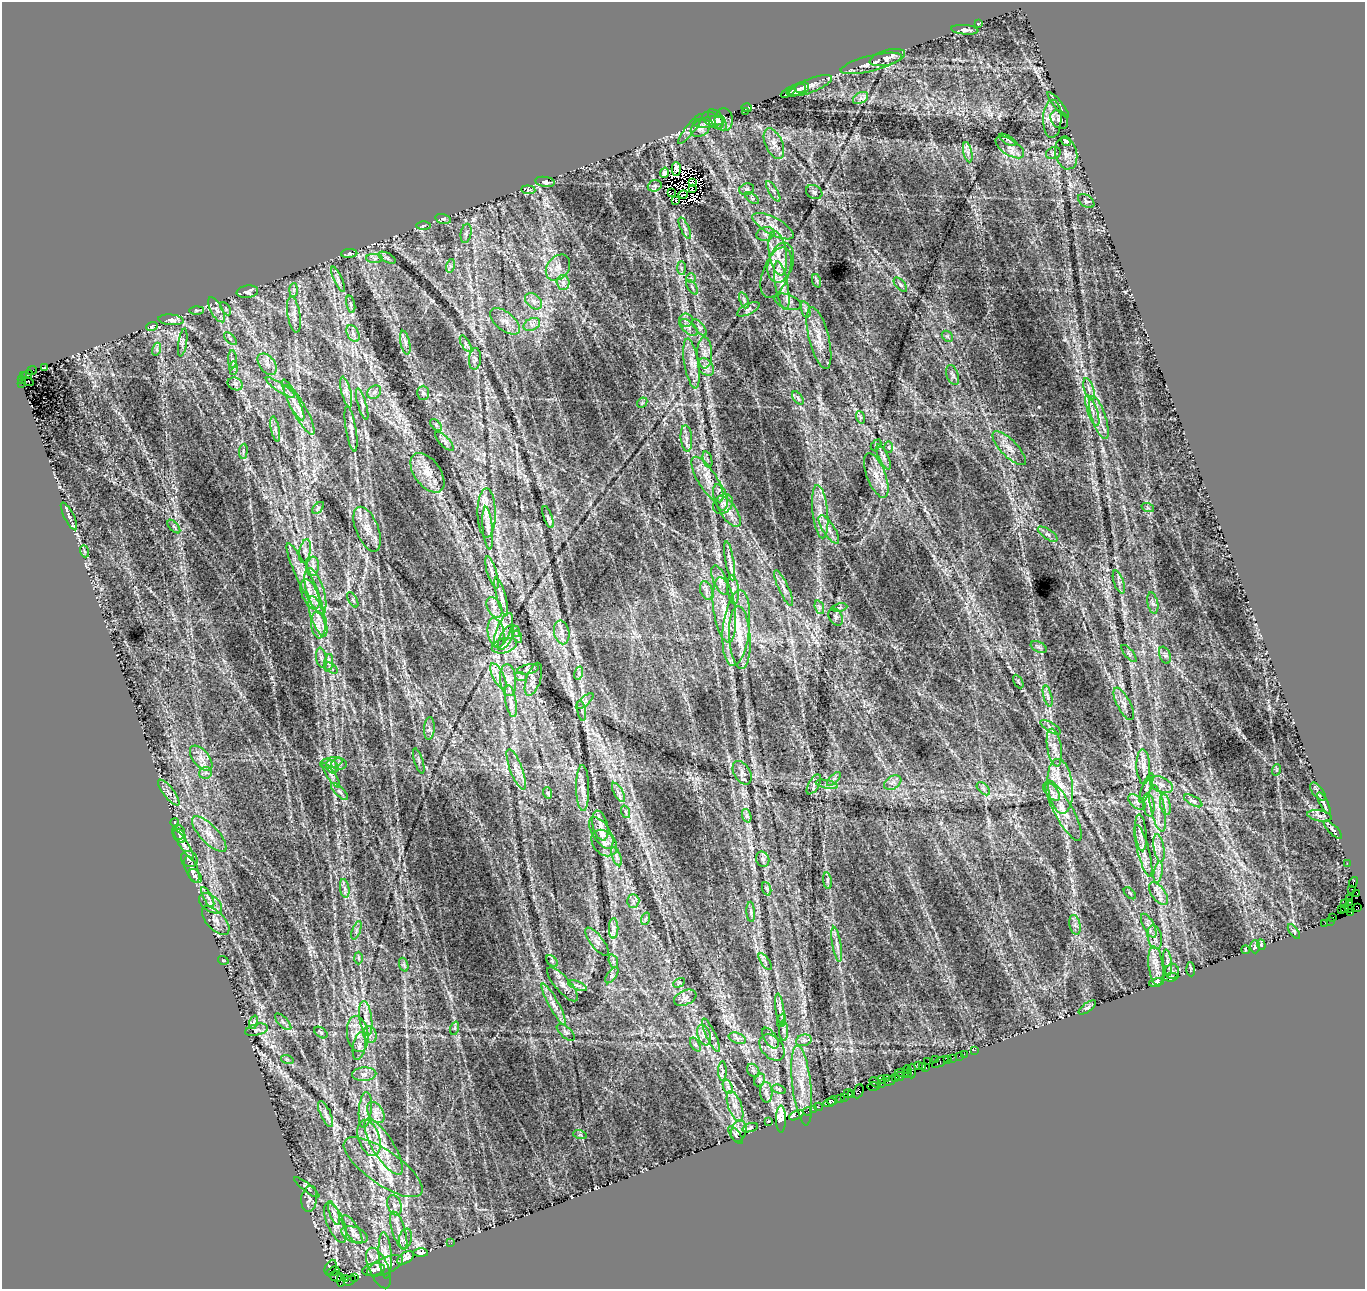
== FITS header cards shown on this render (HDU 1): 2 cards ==
NAXIS1  =                 1363
NAXIS2  =                 1287

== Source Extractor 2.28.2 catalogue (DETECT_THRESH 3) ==
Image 1363 x 1287 px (HDU 1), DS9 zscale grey, 1 PNG px = 1 image px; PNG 1367 x 1291 px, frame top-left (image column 1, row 1287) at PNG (2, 2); each listed source drawn as its Kron ellipse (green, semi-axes under 4 px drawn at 4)
Background 2.15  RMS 0.032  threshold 0.095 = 3 sigma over >= 5 px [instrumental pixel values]
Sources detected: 414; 4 with non-positive FLUX_AUTO (blend fragments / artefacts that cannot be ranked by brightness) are neither listed nor drawn; the other 410 listed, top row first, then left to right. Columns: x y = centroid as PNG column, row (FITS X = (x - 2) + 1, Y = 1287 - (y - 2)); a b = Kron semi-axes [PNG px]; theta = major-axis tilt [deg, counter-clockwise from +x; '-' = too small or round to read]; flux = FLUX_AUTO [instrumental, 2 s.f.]
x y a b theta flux
978 23 3 2 - 1.6
965 30 14 4 -5 10
887 58 18 7 15 18
871 63 31 8 14 25
810 86 23 7 21 15
802 88 7 5 6 4.9
796 90 10 5 22 7.9
788 92 8 2 29 3.2
861 98 8 5 30 7
1058 105 16 4 -52 7.4
747 108 5 2 - 2.8
745 111 3 2 - 0.88
1052 119 19 9 89 21
1059 119 10 8 -52 8.7
713 120 12 7 -30 7.9
717 120 12 6 -51 7.3
724 120 11 9 -87 7.6
708 122 16 5 7 9.7
700 128 10 7 33 9.3
690 129 19 4 52 5.9
1008 140 9 4 -31 4.4
1066 141 6 3 -32 4.6
774 143 16 8 -66 17
1010 147 16 8 -32 15
968 152 10 4 -77 7.4
1053 153 8 5 22 4.9
1066 154 16 11 -76 14
676 169 7 4 -90 0.29
664 173 5 3 - 4.6
545 182 10 5 -8 7.8
692 182 3 2 - 0.83
655 186 7 5 19 4.4
692 189 2 2 - 3.2
747 189 8 5 14 4.5
528 190 7 3 -5 2.9
773 191 11 3 -59 5.4
672 192 3 2 - 2
814 192 8 6 -29 5.9
683 195 5 2 - 1.9
752 198 8 4 -37 3.5
676 201 4 2 - 2.1
1086 201 9 5 -36 4.7
443 219 8 4 -13 4.1
423 226 7 3 0 2.2
773 226 23 8 -28 27
685 228 11 4 -65 6
466 233 10 5 80 5.1
765 234 9 6 15 8.1
349 253 8 4 3 4.2
778 253 22 8 -81 35
374 258 8 4 -1 5.4
387 258 9 4 -28 5.4
781 262 20 12 73 37
450 266 7 4 72 4.6
558 267 14 10 52 16
681 268 7 4 -89 3.7
776 272 26 13 69 36
691 278 5 5 - 3.3
338 279 13 4 -67 7.3
817 281 7 4 -72 3.9
563 283 7 6 - 7.7
900 285 9 4 -49 4.8
782 286 24 6 -80 25
692 287 8 4 -55 4.1
294 290 7 4 88 4.3
247 292 11 6 8 8.6
744 300 8 4 -68 4.5
533 301 10 6 -42 9.8
788 302 14 7 -19 10
351 304 9 3 -77 4.3
226 309 7 4 -59 3.2
748 309 12 5 27 6.3
197 310 7 3 1 2.4
217 310 14 6 -61 9.2
805 310 8 4 -71 4.8
294 314 18 6 -81 14
171 320 12 5 -5 8.8
686 320 7 7 - 6.3
505 321 18 9 -39 19
532 324 9 6 27 8.6
152 326 6 3 20 2.9
700 327 10 4 -50 5.9
689 328 11 6 -42 8.4
353 334 9 5 -62 8
947 336 6 4 -43 3.1
819 338 31 10 -76 35
230 339 8 3 -45 3.1
183 342 14 3 81 5.6
405 343 12 4 -78 6.8
466 344 9 4 -60 4.6
157 349 6 4 72 4.3
704 353 16 7 90 16
232 359 9 4 -88 4.5
475 359 11 6 85 6
267 364 12 7 -52 13
691 364 25 7 -80 25
706 367 9 7 -50 10
44 368 3 2 - 1.5
234 368 7 4 89 4.2
32 371 5 2 - 49
27 375 5 2 - 58
953 375 10 6 -71 5.6
23 376 3 2 - 58
22 379 3 3 - 36
28 382 6 2 -16 93
22 383 2 2 - 61
235 384 8 6 -24 7.1
280 388 17 4 -33 12
1089 389 11 5 -73 8.8
346 392 16 4 -76 10
374 392 7 6 - 5.8
423 393 7 5 88 4.2
798 398 8 4 -55 4.2
293 400 22 5 -64 20
642 403 6 4 45 3
362 404 16 4 -73 7
299 410 28 7 -60 27
1092 410 16 5 -71 14
860 417 6 4 -71 2.8
1099 417 22 7 -71 24
436 425 7 4 -46 3.9
275 429 13 2 -79 4.9
351 429 23 5 -81 10
686 438 13 5 -85 12
445 441 12 5 -46 7.2
876 445 6 3 45 2.3
889 447 6 4 -88 3.1
1009 448 22 8 -46 23
243 451 7 3 83 3.4
884 457 13 5 -65 7.4
707 460 8 3 -71 4.3
427 473 22 13 -54 33
876 475 23 9 -68 28
707 480 26 9 -58 35
720 497 13 6 -74 13
723 504 11 8 45 11
318 508 7 3 45 2.8
1148 508 6 4 -19 2.8
728 511 18 8 -55 21
820 512 27 7 -84 34
487 513 24 9 -90 29
69 516 15 5 -63 8.1
548 517 12 4 -70 6
174 527 8 3 -48 3.7
488 528 21 5 -85 13
367 529 24 11 -68 27
829 529 16 6 -57 14
1048 534 11 5 -34 7
84 551 6 3 -71 2.3
305 551 12 5 78 8.4
730 561 20 4 -81 10
313 566 9 6 83 9
492 572 17 4 -74 9.4
305 579 39 7 -64 40
720 580 15 6 -67 13
1119 582 12 5 -70 7.7
784 588 19 5 -65 13
706 590 9 6 -71 7.5
733 590 14 5 -84 9.2
315 591 24 8 -73 33
310 594 16 8 -68 20
501 596 20 4 -75 11
353 600 8 3 -60 3.5
1153 603 11 5 -78 6.8
494 607 11 7 -62 10
819 607 7 4 -72 5.4
839 607 8 4 9 3.8
724 610 33 11 -82 46
318 616 21 7 -71 29
836 617 9 6 -58 5.5
318 625 13 7 -85 16
736 628 38 13 84 69
503 630 18 7 68 18
515 631 6 3 -72 2.6
562 632 12 7 -78 13
496 633 15 8 -79 20
518 637 6 4 -70 2.8
740 637 31 10 -86 44
506 638 14 5 63 10
504 646 13 7 16 13
1039 647 8 5 -24 5.1
1129 653 11 3 -50 4.2
1165 655 9 5 -68 6.1
321 658 10 5 -79 6.2
329 663 9 4 81 4.6
331 668 8 4 -36 3.5
528 669 11 4 11 4.5
579 673 7 4 73 4.4
498 676 14 5 -63 11
521 677 6 4 -19 2.9
533 679 17 7 72 9.8
508 680 16 8 -84 15
1018 681 7 3 -60 3
1048 696 11 3 -75 5.5
511 701 16 5 -80 13
585 701 11 4 40 6.4
1124 704 18 6 -63 12
582 711 10 3 -81 4.5
1051 727 11 4 -32 6.5
429 728 11 5 86 6.4
1054 747 19 7 -81 18
201 758 15 8 -51 18
419 761 13 2 -73 3.7
331 763 11 5 11 9.7
339 764 7 5 1 5.3
332 767 7 5 -47 6.2
1143 767 17 7 -88 14
516 769 21 6 -69 17
1276 770 6 3 71 2.1
206 773 6 6 - 6.2
742 773 13 8 -60 10
331 775 14 3 -57 6.6
834 779 9 3 45 4.3
893 783 9 6 32 9.4
814 784 11 5 59 7.2
827 784 11 4 -11 6.5
1161 785 12 7 -25 13
1060 786 27 12 -84 52
583 788 23 6 -89 14
1146 788 16 4 69 9.1
983 789 8 5 -45 5.8
1318 791 10 5 -53 6.1
169 792 16 5 -52 10
340 792 11 4 -45 7.3
618 792 11 4 -60 7.7
1051 792 11 6 -49 11
548 793 6 3 -71 2.5
1193 801 10 4 -30 5.8
1137 802 10 6 -40 7.4
1324 803 12 4 -62 5.7
1149 805 11 6 -83 10
1165 805 11 5 -78 7.8
1158 808 23 7 -79 26
1063 811 34 9 -62 41
626 812 6 4 -70 3.4
747 816 7 4 -71 5.2
1319 816 12 5 -10 8.7
175 823 4 2 - 2.6
600 826 15 7 -76 15
1333 830 12 4 -45 6.1
178 832 7 6 - 5.1
601 833 18 8 -57 18
1141 833 18 5 -85 12
209 834 23 9 -46 26
180 836 7 6 - 7.3
604 843 15 11 -48 16
184 844 17 4 -56 10
1159 848 14 5 -80 12
1143 851 27 6 -75 20
616 857 10 3 -69 5.1
189 859 9 7 -36 6.6
763 859 8 6 -66 5.7
1347 863 2 2 - 17
192 870 14 6 -68 9.3
1158 872 11 3 79 6.7
195 876 8 5 -48 6.4
827 881 8 4 -82 3.9
1353 882 5 2 - 100
345 888 9 4 -81 7.4
767 889 7 4 -71 4
1352 889 2 2 - 5.5
1130 893 7 3 -45 2.2
1357 893 3 2 - 32
1158 894 13 7 -54 13
208 897 11 4 -61 6.7
1349 898 2 2 - 33
633 901 6 6 - 6
1349 902 3 2 - 75
211 903 13 8 -37 14
1345 903 2 2 - 56
1345 908 3 2 - 210
1348 908 4 3 - 120
1357 908 4 3 - 2.7
1341 910 3 2 - 92
751 912 10 4 -86 4.4
1350 913 4 3 - 90
1333 917 3 2 - 93
645 919 6 4 70 3.5
216 921 18 9 -47 16
1331 921 4 2 - 120
1325 923 3 2 - 31
1075 925 10 5 -79 8.2
1149 926 13 5 -62 9.5
614 928 10 4 90 7.6
356 930 9 3 69 4.4
1294 931 8 4 -54 3.7
1155 937 12 7 -79 12
597 942 17 6 -52 12
837 944 18 4 -80 11
1261 945 5 4 - 2.6
1255 947 6 5 - 3.5
1245 950 4 2 - 1.8
358 958 6 4 -89 3.5
223 960 5 3 - 1.7
552 961 7 4 -45 3.9
613 961 7 4 -72 4.7
765 962 10 2 -55 3.5
1167 962 13 4 -83 8.4
404 965 7 4 -72 3.7
1156 966 19 7 -83 20
1191 969 7 2 -86 2.4
1172 971 7 7 - 6.6
612 975 9 4 55 5.6
1171 977 7 4 7 4.3
1156 982 7 4 13 6.4
679 983 6 4 29 2.9
563 984 22 7 -48 16
577 986 10 3 -21 5.2
685 998 12 7 23 9.9
554 1004 23 5 -61 17
1087 1007 10 4 37 5.9
780 1009 15 3 -83 8.6
366 1018 17 6 -82 16
782 1020 7 4 71 4
254 1022 7 4 71 3.9
283 1022 10 4 -46 5
455 1028 7 4 72 3.5
257 1030 11 5 15 6
784 1031 10 4 -89 6.3
566 1032 11 5 -41 6.4
321 1033 7 5 -37 3.3
358 1034 18 10 -82 28
370 1034 8 6 -70 8.7
704 1035 10 6 -69 10
711 1035 18 5 -65 9.7
737 1038 9 5 -18 6.9
770 1038 12 6 -57 9.1
804 1040 8 5 18 6.4
695 1044 7 4 -58 4.8
359 1046 14 6 79 9.2
772 1047 15 10 -49 18
975 1050 2 2 - 42
964 1054 2 2 - 58
959 1056 2 2 - 2.9
952 1058 2 2 - 74
287 1059 6 4 -19 2.8
935 1059 4 3 - 110
948 1059 3 2 - 160
928 1062 2 2 - 88
940 1062 9 3 29 360
918 1065 2 2 - 260
922 1067 3 2 - 37
926 1068 3 2 - 120
753 1070 7 5 -53 5.5
907 1070 4 3 - 120
722 1071 10 4 90 4.4
912 1071 7 3 90 140
902 1073 7 3 -7 480
907 1073 4 3 - 130
364 1074 12 7 2 12
900 1076 4 3 - 160
896 1077 4 2 - 280
886 1079 4 2 - 220
760 1080 7 5 60 4.4
882 1080 3 2 - 51
890 1081 6 2 30 340
875 1082 7 3 -37 430
881 1084 4 2 - 62
802 1085 40 9 -83 49
873 1086 6 3 0 250
728 1087 7 4 -72 6.6
779 1089 7 4 -21 4.2
858 1091 7 5 65 430
766 1092 10 6 -88 9.9
848 1093 5 2 - 170
852 1094 3 3 - 160
844 1098 3 3 - 250
841 1099 4 3 - 220
832 1101 5 4 - 560
829 1102 6 4 16 600
735 1106 16 6 -70 16
818 1107 4 3 - 130
814 1109 3 2 - 72
365 1110 18 6 85 16
808 1111 4 3 - 58
376 1112 11 7 -59 14
326 1114 14 5 -66 9.6
796 1115 8 4 25 68
781 1119 13 5 -90 56
768 1121 3 2 - 1.7
750 1128 8 3 17 2.8
739 1131 11 7 77 9.9
580 1135 7 4 -18 3
736 1135 11 4 -53 5.3
369 1138 19 10 -72 33
383 1147 32 10 -58 53
383 1167 46 17 -35 93
307 1187 16 4 -38 5.1
309 1199 13 8 82 9.1
395 1205 10 7 -71 10
334 1213 12 4 -70 8.3
335 1223 21 8 -67 20
352 1230 17 6 -59 13
399 1231 20 6 -73 19
354 1235 14 7 -21 13
405 1239 10 6 77 9.8
451 1243 3 3 - 1.4
421 1253 7 3 -1 5.1
385 1255 23 6 -86 19
405 1258 9 5 32 13
385 1266 19 8 23 22
331 1268 8 5 62 120
379 1268 21 9 -67 26
373 1270 11 6 11 9.1
333 1271 6 3 27 260
336 1276 6 5 - 840
355 1277 3 3 - 1300
345 1278 3 3 - 560
341 1280 6 4 85 370
350 1280 6 3 34 140
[4 non-positive-flux detections neither listed nor drawn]